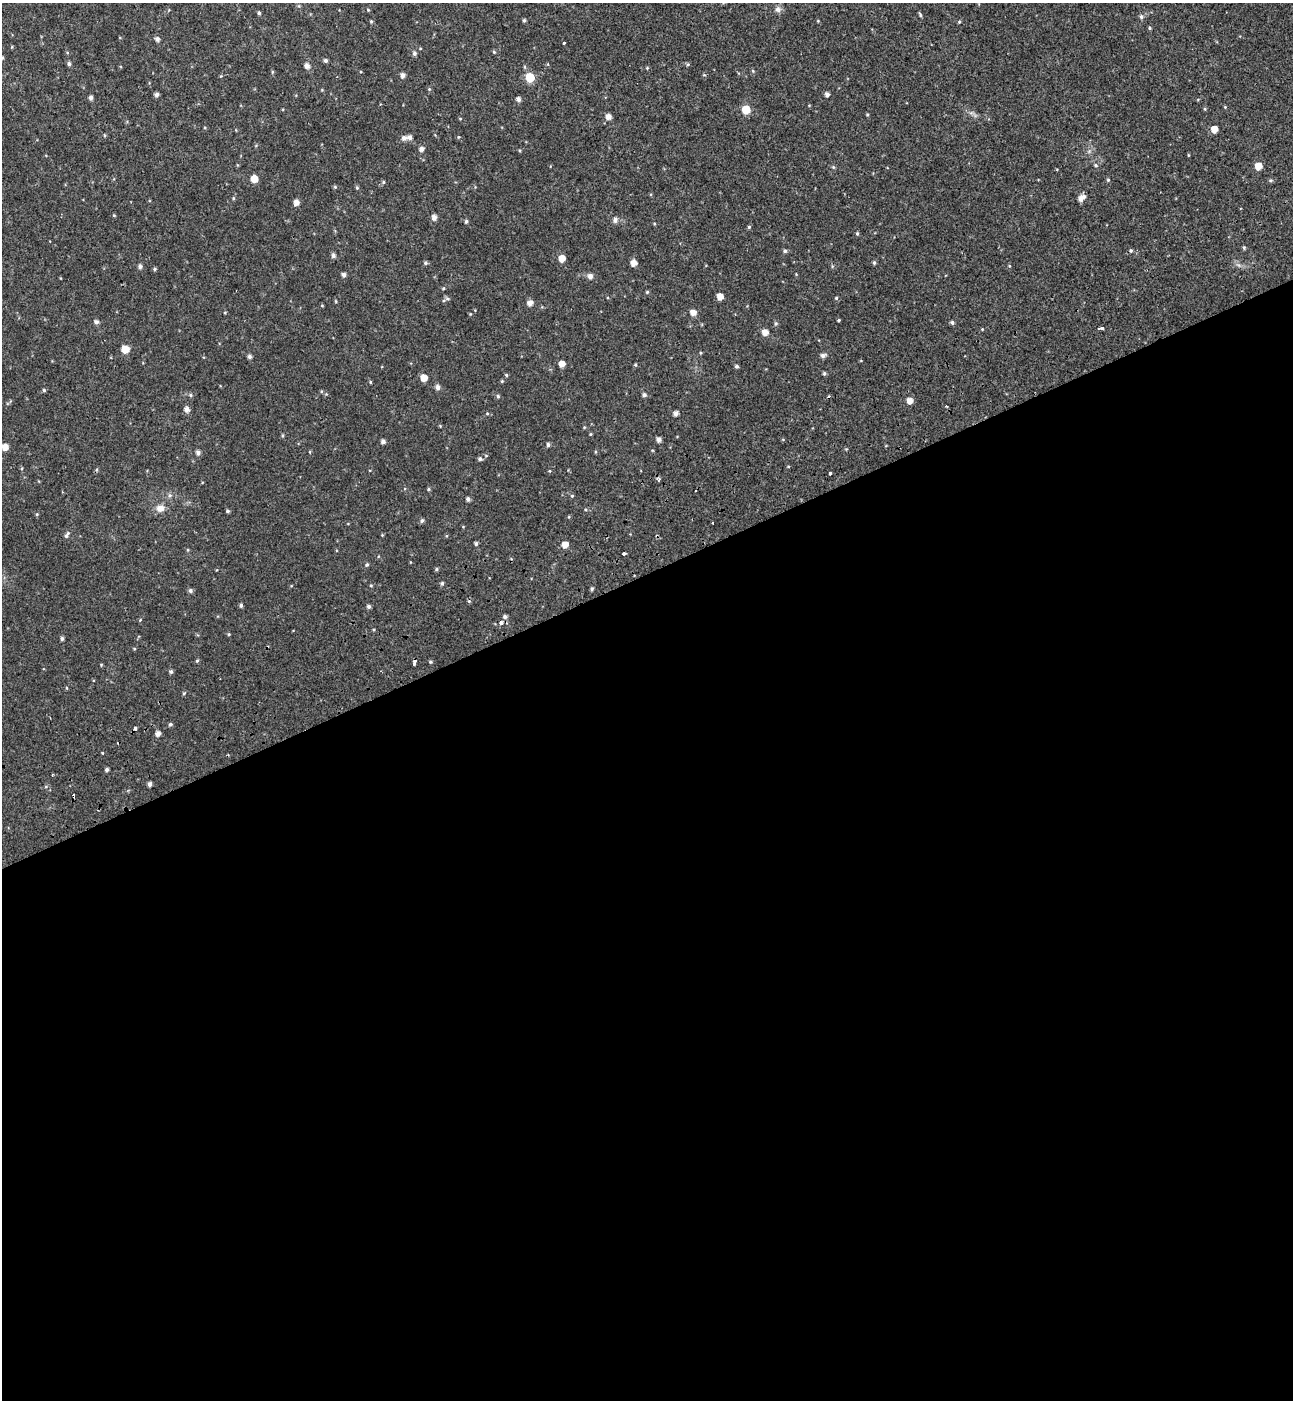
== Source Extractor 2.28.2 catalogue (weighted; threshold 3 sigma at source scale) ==
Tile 15 of 4 x 4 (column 3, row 4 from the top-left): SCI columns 2815-4105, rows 102-1499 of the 5576 x 5797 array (HDU 1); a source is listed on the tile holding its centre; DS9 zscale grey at full resolution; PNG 1295 x 1402 px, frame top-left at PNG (2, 3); no overlay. Shown black and unused: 59% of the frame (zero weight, under 2 of 3 exposures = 6% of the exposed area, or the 3 px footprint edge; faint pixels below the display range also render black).
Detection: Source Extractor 2.28.2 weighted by HDU 2 'WHT'; one run over the whole footprint, this tile lists its part. Background 0.0199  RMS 0.008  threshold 0.036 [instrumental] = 3 sigma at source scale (4.5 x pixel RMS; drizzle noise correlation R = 1.50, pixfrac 1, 0.0396/0.0396 arcsec/px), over >= 5 px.
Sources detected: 160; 8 cosmic-ray / hot-pixel residue — not listed; the other 152 listed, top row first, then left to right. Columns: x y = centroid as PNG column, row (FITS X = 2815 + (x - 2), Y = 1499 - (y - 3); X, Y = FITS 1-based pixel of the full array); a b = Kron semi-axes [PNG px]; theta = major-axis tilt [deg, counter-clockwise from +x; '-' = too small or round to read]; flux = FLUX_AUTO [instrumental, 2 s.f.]
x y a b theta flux
778 9 9 8 - 2.9
368 10 4 4 - 0.72
259 13 4 4 - 1.1
920 15 6 3 -64 1.1
1141 16 5 5 - 2
524 20 5 4 - 1.1
371 21 4 4 - 0.83
818 21 5 4 - 0.68
959 22 4 4 - 0.76
1149 28 4 4 - 0.95
157 39 5 5 - 2.6
564 43 3 3 - 2.7
494 52 5 4 - 0.79
414 53 6 5 - 1.9
325 61 5 4 - 1.6
69 64 5 5 - 1.7
688 64 5 4 - 0.99
307 66 5 5 - 3.6
647 68 4 3 - 0.67
753 71 6 3 -72 0.85
272 72 5 3 - 0.77
402 75 5 5 - 3
530 77 6 5 - 26
429 89 5 4 - 0.83
827 94 4 4 - 2.6
157 95 5 4 - 2.4
91 97 5 4 - 2.1
518 99 5 5 - 2.4
1205 109 5 3 - 0.74
746 110 5 5 - 20
608 116 5 5 - 4.5
460 119 5 3 - 0.63
1214 129 5 5 - 8.4
410 137 5 5 - 3
458 137 4 3 - 0.6
404 138 6 5 - 2.9
421 149 5 5 - 3
1188 155 4 3 - 0.58
1096 165 6 4 -23 1.1
1258 166 5 5 - 9.8
833 167 4 4 - 0.88
254 179 5 5 - 13
1108 180 4 4 - 0.88
1270 180 6 4 0 1.2
383 182 5 4 - 0.91
335 187 5 5 - 0.94
357 188 5 4 - 0.93
233 198 5 3 - 0.71
1082 198 9 5 37 5.3
296 202 5 5 - 4.3
114 215 4 4 - 0.71
434 217 5 5 - 3.7
615 220 6 5 - 3
466 221 5 4 - 1.3
749 227 5 4 - 1
857 234 5 4 - 0.98
1244 247 5 4 - 0.99
785 251 5 5 - 1.5
333 255 5 5 - 2.2
562 258 5 5 - 8.5
425 263 5 5 - 1.3
634 263 5 5 - 5.4
874 263 5 4 - 1.2
140 266 5 5 - 2.2
154 269 5 4 - 1
344 275 4 4 - 2.6
590 276 6 6 - 3.1
443 288 4 3 - 0.7
647 292 4 4 - 0.94
720 296 5 5 - 6.7
836 298 5 4 - 0.96
447 299 7 3 -8 1.2
336 301 5 3 - 0.72
530 303 6 5 - 4.3
322 306 5 3 - 0.56
693 312 5 5 - 5.2
470 314 4 4 - 0.62
839 320 4 3 - 0.91
96 322 5 5 - 2.3
952 322 5 4 - 1.6
776 323 6 5 - 1.3
1102 328 5 3 - 3.6
765 332 5 5 - 6.2
125 349 5 5 - 11
700 353 4 3 - 0.73
823 355 6 5 - 2.5
249 357 5 5 - 1.8
562 364 5 4 - 6.4
635 365 5 4 - 0.83
737 366 4 4 - 1.3
824 373 4 4 - 1.3
506 375 4 4 - 0.91
424 378 5 5 - 8.8
370 382 5 3 - 0.7
438 387 6 5 - 2.9
44 390 4 4 - 1.1
326 394 4 4 - 0.81
190 395 5 5 - 1.2
644 395 5 4 - 2
498 396 5 4 - 1.2
910 401 5 5 - 5.8
187 409 6 6 - 3.5
487 413 5 4 - 0.83
676 413 4 4 - 3.4
590 434 5 3 - 0.71
659 439 5 4 - 3
383 441 4 4 - 2.8
548 444 5 4 - 1.8
5 447 5 5 - 7
198 452 5 5 - 2.7
480 459 5 5 - 1.7
22 468 5 3 - 0.71
550 471 5 3 - 0.68
830 473 4 3 - 2.9
659 479 5 4 - 1.5
428 489 5 4 - 0.97
170 495 6 5 - 1.5
572 496 5 4 - 0.86
468 499 5 4 - 2.2
160 508 9 8 - 5.9
227 511 4 3 - 1.2
37 514 5 4 - 0.74
422 520 5 5 - 1.6
713 523 3 3 - 1.7
67 535 10 4 60 2
476 544 4 4 - 1.5
565 545 5 5 - 7
624 554 3 3 - 2.7
367 565 5 4 - 1.2
436 569 5 4 - 1.1
442 583 5 4 - 1.3
371 585 5 3 - 0.71
592 589 5 4 - 1.2
190 590 5 5 - 1.9
241 605 4 4 - 1.5
369 606 5 4 - 1.8
505 617 5 5 - 2.1
140 620 4 3 - 0.63
501 623 4 3 - 11
229 634 4 4 - 0.8
62 639 5 4 - 1.6
197 661 5 4 - 0.93
430 662 5 4 - 0.96
414 664 4 3 - 1.1
171 672 5 4 - 1.7
184 693 4 3 - 0.91
170 724 5 4 - 1.4
135 728 4 3 - 2.8
158 733 5 5 - 3.6
107 770 4 3 - 1.8
52 775 4 2 - 0.59
150 784 4 4 - 2.5